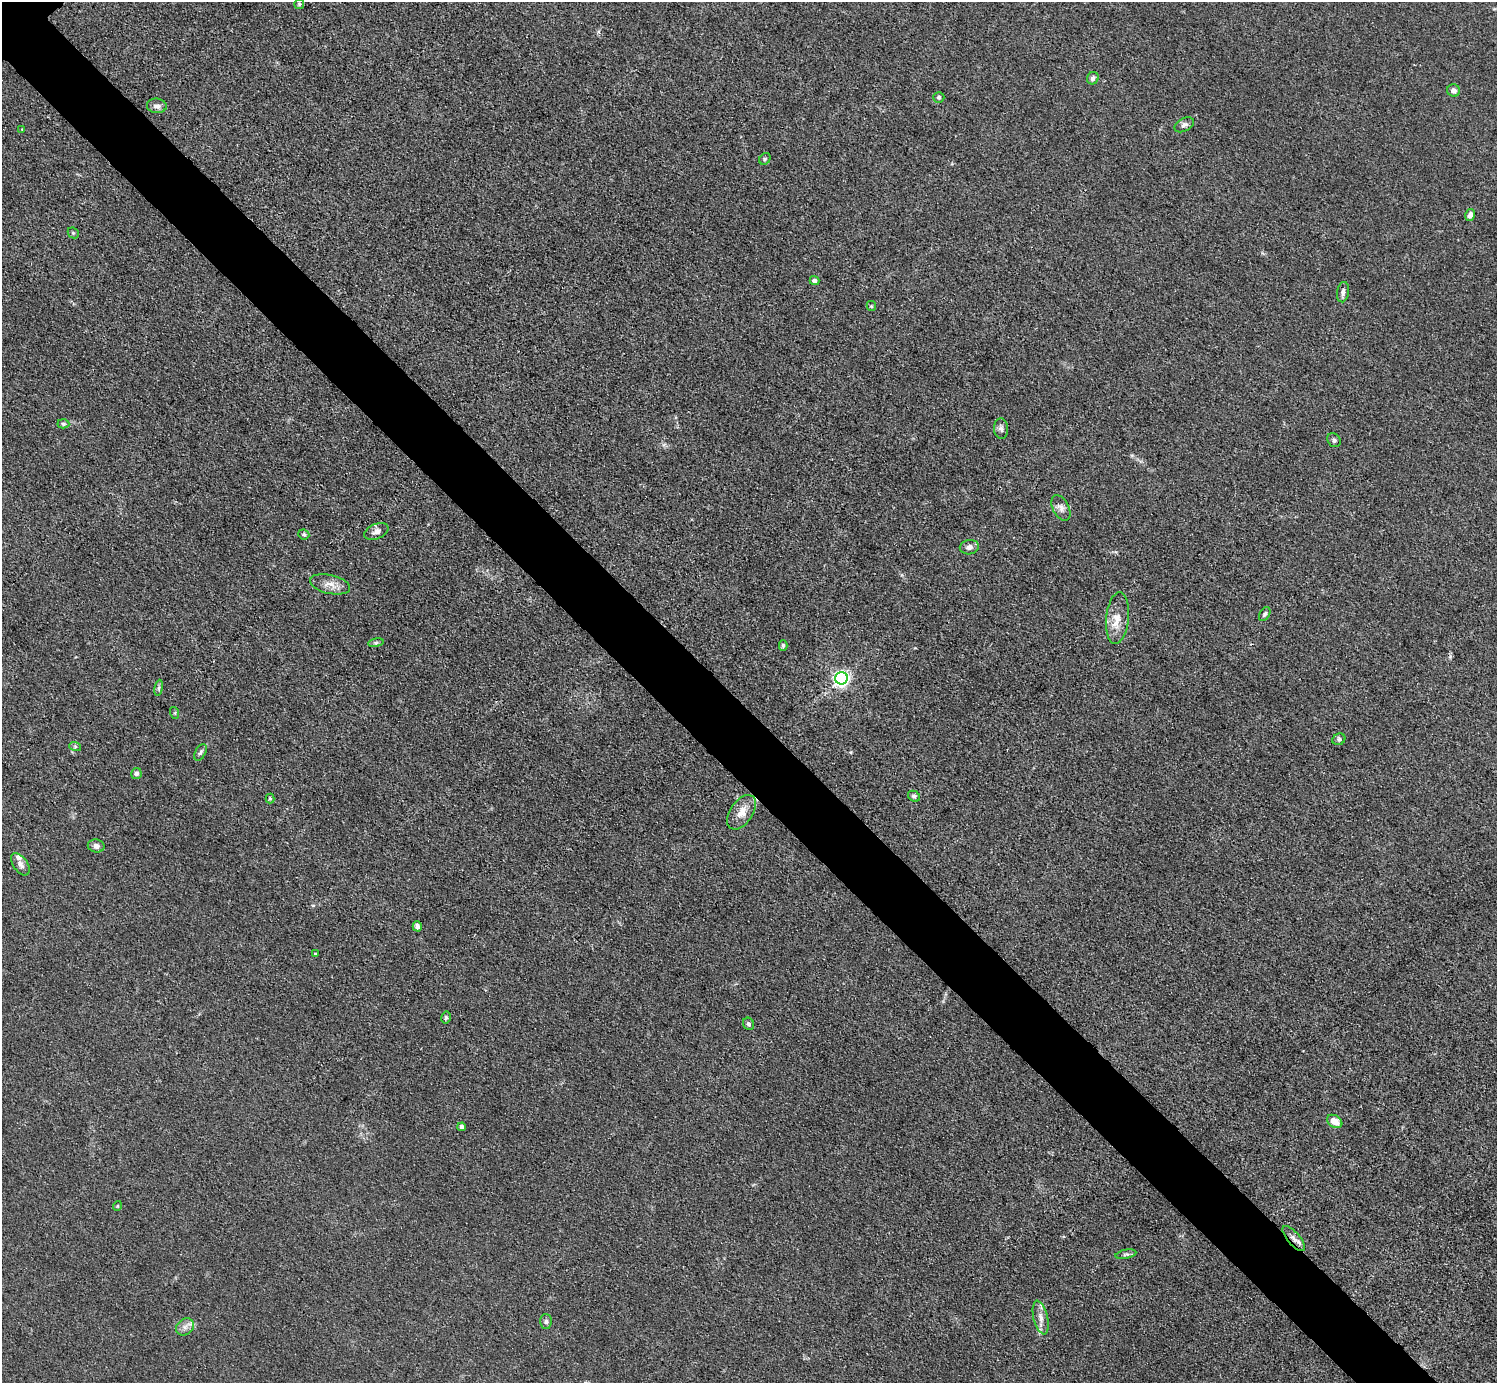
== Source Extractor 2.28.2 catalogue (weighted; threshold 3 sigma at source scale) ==
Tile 6 of 4 x 4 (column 2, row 2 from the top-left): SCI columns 1497-2991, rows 3065-4445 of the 5984 x 5984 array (HDU 1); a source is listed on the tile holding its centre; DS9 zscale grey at full resolution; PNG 1499 x 1385 px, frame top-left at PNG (2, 2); each listed source drawn as its Kron ellipse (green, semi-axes under 4 px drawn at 4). Shown black and unused: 5% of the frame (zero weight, under 3 of 4 exposures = <1% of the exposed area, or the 3 px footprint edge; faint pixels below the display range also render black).
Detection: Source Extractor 2.28.2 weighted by HDU 2 'WHT'; one run over the whole footprint, this tile lists its part. Background 0.0445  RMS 0.0054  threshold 0.0244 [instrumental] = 3 sigma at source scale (4.5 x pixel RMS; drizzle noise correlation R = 1.50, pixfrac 1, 0.05/0.05 arcsec/px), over >= 5 px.
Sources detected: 51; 1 cosmic-ray / hot-pixel residue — neither listed nor drawn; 1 inside a brighter listed object's ellipse — not listed separately; the other 49 listed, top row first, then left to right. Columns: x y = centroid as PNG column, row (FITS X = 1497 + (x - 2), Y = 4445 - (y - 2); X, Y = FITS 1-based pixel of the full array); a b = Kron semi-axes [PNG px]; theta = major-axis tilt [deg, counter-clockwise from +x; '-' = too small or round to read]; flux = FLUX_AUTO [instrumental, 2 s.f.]
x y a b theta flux
299 4 5 5 - 0.77
1093 78 6 5 - 2
1454 90 6 6 - 2.7
939 97 5 5 - 1.1
157 106 10 7 -6 2.5
1184 125 10 6 29 1.9
22 129 4 4 - 0.4
765 159 6 5 - 0.89
1470 215 6 4 77 2.6
73 233 6 5 - 0.87
814 281 5 4 - 2.3
1343 292 10 6 81 2
871 306 5 4 - 0.62
63 424 6 4 -4 0.85
1001 429 10 7 -87 1.8
1334 440 7 6 - 1.3
1061 508 13 8 -63 3.1
376 531 13 7 23 2.9
304 534 6 5 - 0.84
969 547 9 7 10 2.3
330 584 20 9 -13 5.3
1265 614 8 5 58 1.1
1117 618 26 11 84 8.2
376 643 8 4 9 1
783 645 5 4 - 0.94
841 678 6 6 - 190
159 688 8 4 82 1.1
175 713 6 4 -72 0.72
1339 739 7 5 25 1.3
75 746 6 4 -19 0.84
200 752 9 5 61 1.4
136 773 5 5 - 1.6
914 796 6 5 - 1.1
270 798 5 4 - 0.73
742 812 19 11 56 7
96 846 8 6 -11 2.5
20 864 12 7 -55 2.9
417 926 5 4 - 1.8
315 954 4 3 - 0.69
446 1017 6 4 78 1.1
748 1024 6 5 - 1.3
1335 1121 8 6 -32 6.4
462 1127 4 4 - 2.9
117 1206 5 3 - 0.43
1294 1238 15 6 -50 3.4
1126 1254 11 4 11 1.3
1041 1318 17 7 -77 4.1
546 1322 7 6 - 1.4
185 1327 9 8 - 2.7
Overlapping masked pixels (flux is a lower limit): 1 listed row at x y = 1294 1238